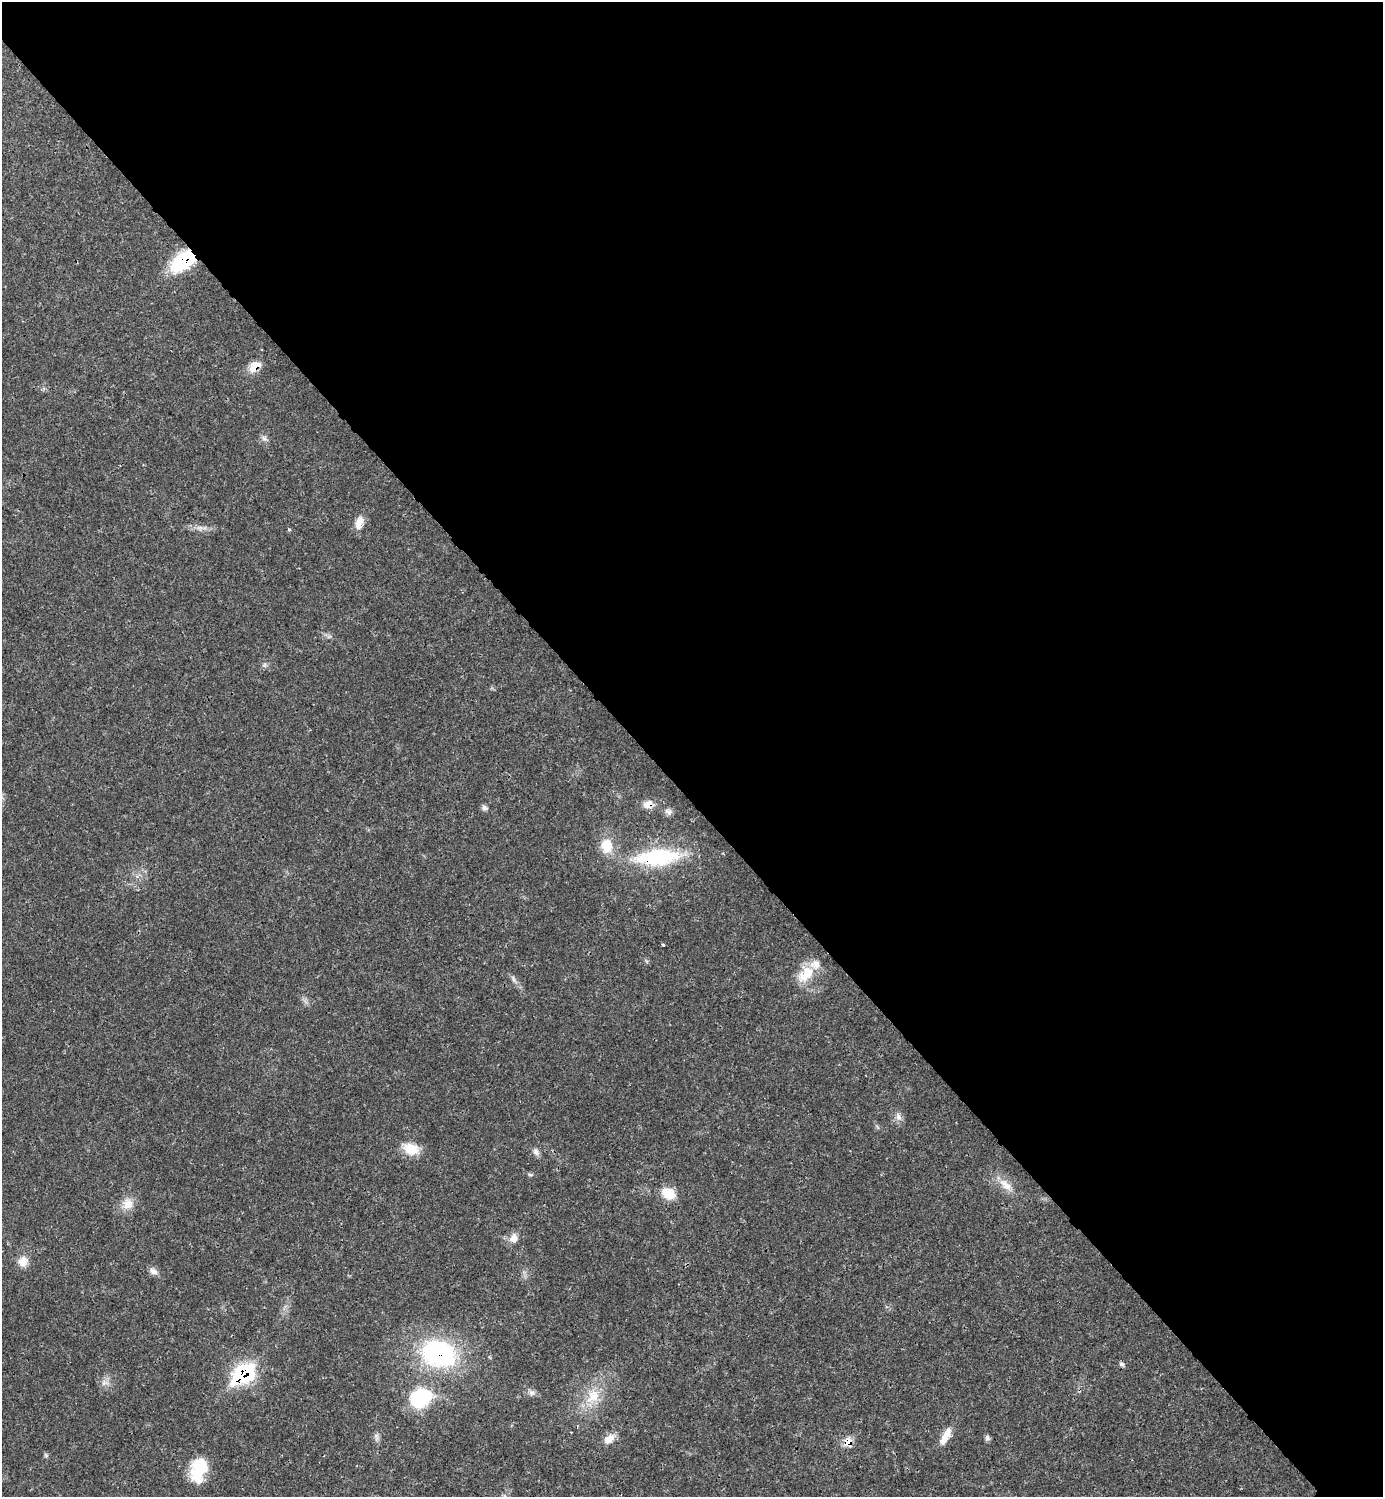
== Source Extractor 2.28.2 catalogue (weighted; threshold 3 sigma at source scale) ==
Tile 3 of 4 x 4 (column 3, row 1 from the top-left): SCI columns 3065-4445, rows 4487-5981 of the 5984 x 5985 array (HDU 1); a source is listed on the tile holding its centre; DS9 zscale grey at full resolution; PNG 1385 x 1499 px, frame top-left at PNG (2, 2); no overlay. Shown black and unused: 53% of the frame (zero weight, under 3 of 4 exposures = <1% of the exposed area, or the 3 px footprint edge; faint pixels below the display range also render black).
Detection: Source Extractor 2.28.2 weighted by HDU 2 'WHT'; one run over the whole footprint, this tile lists its part. Background 0.02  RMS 0.0022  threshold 0.01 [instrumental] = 3 sigma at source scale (4.5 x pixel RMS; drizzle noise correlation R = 1.50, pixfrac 1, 0.05/0.05 arcsec/px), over >= 5 px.
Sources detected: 41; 2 inside a brighter listed object's ellipse — not listed separately; the other 39 listed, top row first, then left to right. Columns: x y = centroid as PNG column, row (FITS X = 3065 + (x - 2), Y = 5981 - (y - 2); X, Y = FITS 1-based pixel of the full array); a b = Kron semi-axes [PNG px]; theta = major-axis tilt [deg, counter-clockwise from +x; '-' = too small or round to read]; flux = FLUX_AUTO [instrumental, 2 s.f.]
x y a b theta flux
183 261 27 15 38 14
255 366 15 10 48 3.1
264 438 7 6 - 0.65
359 523 17 9 72 2.2
200 528 7 6 - 0.73
264 665 7 4 89 0.43
648 804 11 8 24 2
484 808 8 7 - 0.64
668 812 11 7 -23 0.81
606 846 18 14 -84 4.5
657 857 56 19 5 19
663 945 3 3 - 0.65
806 974 26 16 46 5.3
513 979 11 3 -75 0.54
898 1116 10 7 -69 1.1
411 1149 20 14 -13 4.1
536 1152 11 7 -65 0.86
530 1175 6 4 -1 0.34
1005 1185 21 10 -43 2.8
668 1193 16 12 -31 4.2
127 1204 17 14 39 2.8
513 1238 12 10 77 1.8
23 1261 12 11 - 2.3
153 1271 12 8 -39 1.1
439 1353 36 28 -17 33
1122 1364 7 5 -22 0.48
245 1373 11 10 - 30
104 1383 9 6 66 0.97
532 1393 8 6 22 0.74
593 1396 23 16 45 5.7
420 1398 30 23 32 12
571 1432 3 2 - 0.17
376 1435 8 4 72 0.58
945 1436 25 8 63 2.7
987 1438 7 7 - 0.54
609 1439 16 10 39 2.1
848 1442 9 8 - 3.1
46 1455 6 5 - 0.36
198 1470 28 17 76 8.7
Overlapping masked pixels (flux is a lower limit): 7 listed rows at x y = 183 261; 255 366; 648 804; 657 857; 439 1353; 245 1373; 848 1442
Unlisted compact peaks at least as high as the median listed source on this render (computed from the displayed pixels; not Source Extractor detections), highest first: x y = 289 529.